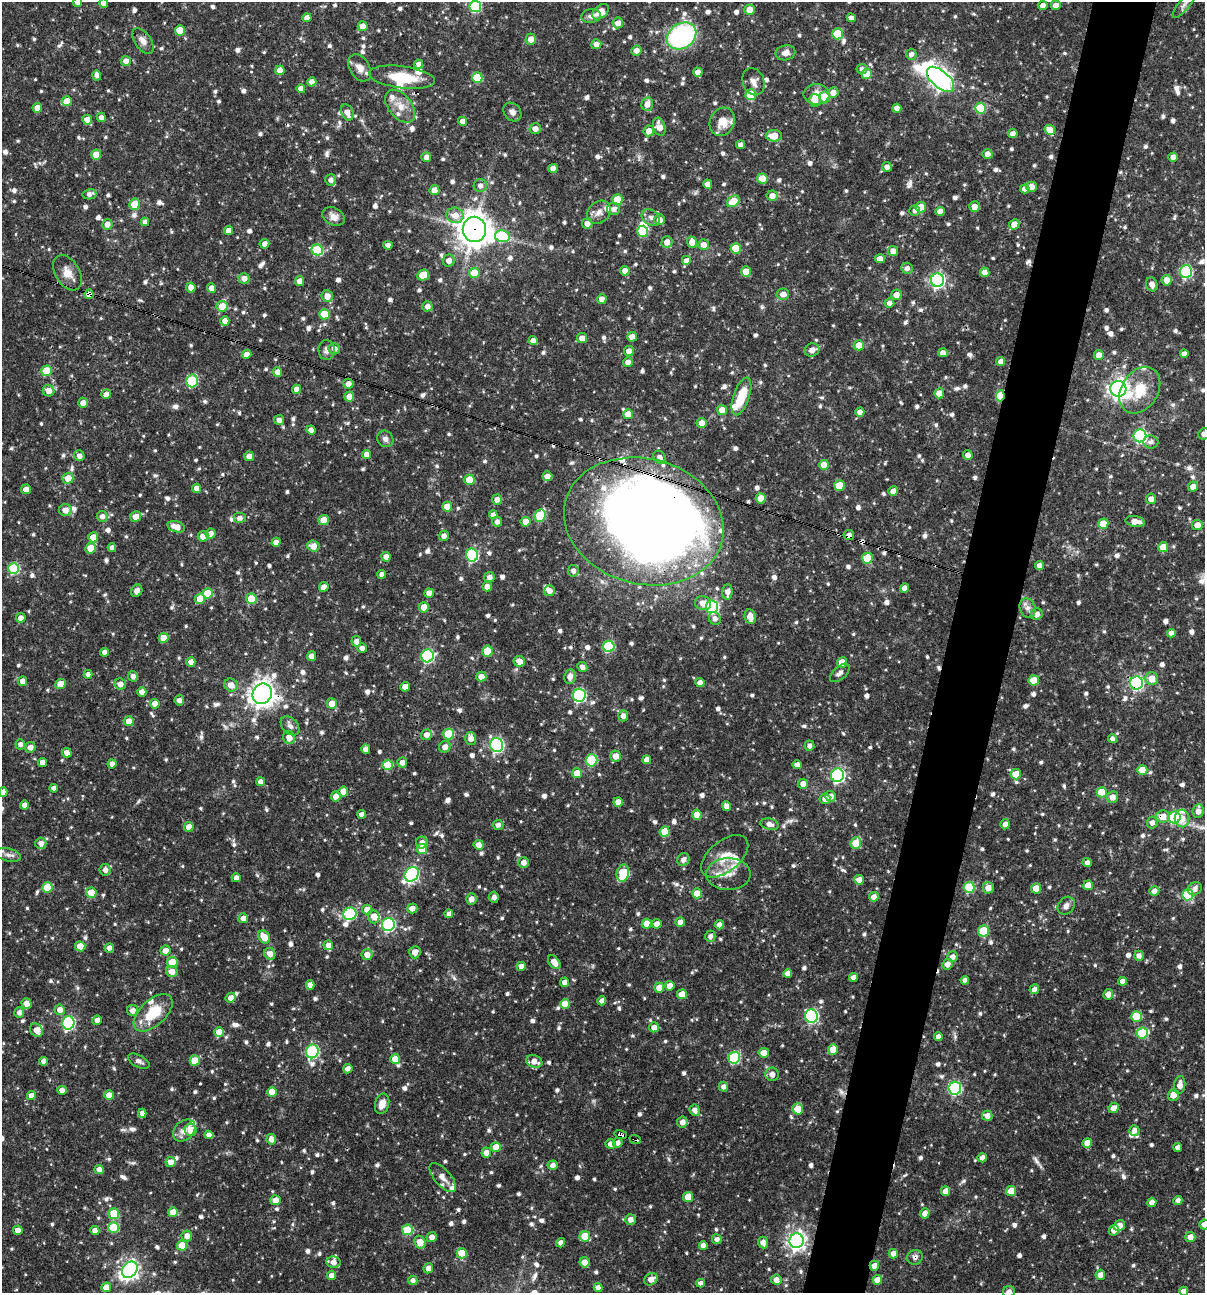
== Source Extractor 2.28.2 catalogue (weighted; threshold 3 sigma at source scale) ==
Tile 10 of 4 x 4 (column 2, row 3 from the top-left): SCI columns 1453-2655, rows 1293-2583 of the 5187 x 5168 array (HDU 1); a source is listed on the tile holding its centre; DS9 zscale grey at full resolution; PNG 1207 x 1295 px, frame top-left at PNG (2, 2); each listed source drawn as its Kron ellipse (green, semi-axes under 4 px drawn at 4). Shown black and unused: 5% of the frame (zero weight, under 3 of 4 exposures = <1% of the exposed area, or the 3 px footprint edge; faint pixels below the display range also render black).
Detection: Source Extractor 2.28.2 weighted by HDU 2 'WHT'; one run over the whole footprint, this tile lists its part. Background 0.0707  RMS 0.0036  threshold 0.0161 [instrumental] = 3 sigma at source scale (4.5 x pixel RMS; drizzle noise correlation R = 1.50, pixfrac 1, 0.05/0.05 arcsec/px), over >= 5 px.
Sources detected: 1136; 3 inside a brighter object's white glare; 8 cosmic-ray / hot-pixel residue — neither listed nor drawn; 26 inside a brighter listed object's ellipse — not listed separately; of the other 1099, all 500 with FLUX_AUTO >= 1.48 (the completeness limit of this list) listed and drawn (599 fainter detections not listed), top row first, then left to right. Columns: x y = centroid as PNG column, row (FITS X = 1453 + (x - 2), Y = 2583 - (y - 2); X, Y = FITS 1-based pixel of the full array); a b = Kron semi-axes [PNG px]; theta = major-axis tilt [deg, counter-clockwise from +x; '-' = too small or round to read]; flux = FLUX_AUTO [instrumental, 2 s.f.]
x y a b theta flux
78 2 5 4 - 1.9
103 3 4 4 - 2.2
1184 4 16 5 52 1.6
1043 5 5 4 - 1.9
1056 5 5 5 - 2.4
475 6 6 6 - 32
749 10 5 5 - 3.3
601 12 9 6 40 4.1
591 16 10 6 7 1.5
307 18 4 4 - 2.3
851 18 4 4 - 2.1
618 23 5 5 - 2.2
363 26 5 5 - 3.4
180 30 5 5 - 6.7
838 34 5 5 - 13
682 36 16 12 35 59
531 39 5 5 - 2.9
143 41 14 8 -55 2.5
596 44 5 5 - 2.2
636 50 5 5 - 2.2
785 53 10 7 11 2.4
911 54 5 5 - 1.7
126 61 5 5 - 2.5
419 64 4 4 - 1.7
360 68 15 10 -59 2.9
862 69 5 5 - 1.5
280 70 5 4 - 3.5
698 72 4 4 - 2.3
867 74 5 5 - 7.3
97 75 5 4 - 1.6
402 77 33 11 -7 13
477 78 5 5 - 13
941 79 16 8 -41 200
312 82 4 4 - 2.1
754 82 14 10 -70 2.6
301 89 4 4 - 2.3
833 93 5 5 - 2.5
817 94 13 10 0 3.9
751 95 5 5 - 12
825 97 5 5 - 11
67 101 5 5 - 4.5
815 101 6 6 - 4.1
647 104 7 5 72 2.7
400 106 19 11 -51 5.2
37 108 5 4 - 3.6
897 108 4 4 - 2.5
981 108 5 5 - 17
347 112 8 6 -65 2.9
512 112 10 8 -49 1.9
101 117 4 4 - 1.6
87 120 5 5 - 3.5
463 121 4 4 - 2.4
722 122 14 12 64 5.6
659 127 9 6 -72 3.3
535 129 5 5 - 2.3
1050 130 5 5 - 5.4
649 131 5 5 - 3
1013 134 4 4 - 2
774 136 8 6 1 4.7
741 145 4 4 - 1.9
987 154 5 5 - 2.2
96 155 5 5 - 6.4
426 157 5 4 - 1.8
1173 157 4 4 - 2.6
887 167 5 5 - 1.8
553 168 5 4 - 2.4
762 179 5 5 - 5.9
331 180 5 5 - 1.5
708 184 4 4 - 2.8
480 186 6 6 - 1.9
1031 187 5 5 - 2.9
1025 189 5 4 - 2.5
434 190 5 5 - 3.4
89 194 7 5 11 1.5
772 196 5 5 - 2.7
617 200 5 5 - 7.9
733 201 7 5 35 7.3
134 204 5 5 - 6.6
921 207 5 5 - 8.4
974 207 5 5 - 2.7
614 209 6 6 - 1.9
915 211 5 5 - 1.5
940 211 5 4 - 2.4
599 212 13 10 42 2.6
455 215 8 8 - 3.9
334 217 12 8 -29 2.4
651 217 10 7 -34 1.7
660 220 5 5 - 2.3
145 222 4 4 - 1.6
587 223 5 5 - 2.7
107 224 5 5 - 2.3
1014 224 5 5 - 3.6
474 229 13 11 -81 540
229 231 4 4 - 3
643 231 5 5 - 18
502 236 7 6 - 25
667 242 6 5 - 3
692 242 5 5 - 3.6
264 244 5 4 - 2.1
388 245 4 4 - 2.2
704 245 5 5 - 2.6
736 248 5 5 - 9.6
317 250 6 5 - 19
893 251 5 5 - 2.7
880 259 5 4 - 2.7
449 261 6 6 - 2.5
686 261 5 5 - 2.6
907 268 6 5 - 1.7
625 271 5 4 - 2.5
746 272 5 5 - 5.1
985 272 5 4 - 2.4
1186 272 6 6 - 38
67 273 19 12 -59 4.4
474 273 5 5 - 8.2
423 275 6 5 - 8.5
244 278 5 5 - 2.5
937 280 7 6 - 84
1167 280 5 5 - 3.5
300 281 5 4 - 2.5
1152 284 7 5 -68 2
191 287 5 4 - 2.6
211 288 4 4 - 2.9
89 294 4 4 - 2.3
783 294 6 5 - 2.6
896 295 5 5 - 3
327 296 6 5 - 3.2
602 299 5 4 - 2.5
889 303 5 4 - 1.7
222 306 5 5 - 6.8
427 306 5 5 - 2.3
324 314 5 5 - 10
225 321 5 4 - 2.4
632 337 5 5 - 2.6
582 338 5 5 - 2.6
533 341 4 4 - 2.3
859 345 5 5 - 5.1
334 349 6 5 - 2.2
327 350 10 8 -89 1.7
812 350 7 6 - 2.8
629 351 5 5 - 2.8
943 353 5 4 - 2.2
247 354 5 4 - 2.1
1184 354 4 4 - 2.1
1099 355 5 4 - 3.2
1001 361 4 4 - 2.1
628 362 5 4 - 2.2
46 371 5 5 - 11
277 372 5 4 - 3.4
192 381 6 5 - 27
348 384 5 5 - 2.5
296 389 4 4 - 2.1
1118 389 8 8 - 190
1140 390 25 18 57 12
49 391 6 5 - 2.7
939 393 5 5 - 5.1
106 394 5 4 - 2.5
741 396 20 8 71 10
1000 396 5 4 - 17
349 397 5 5 - 3.5
83 403 5 5 - 2.4
722 410 5 5 - 3.5
860 412 4 4 - 2.4
628 414 5 5 - 5.3
279 420 5 5 - 1.9
701 423 5 5 - 2.9
311 430 4 4 - 2.3
1204 434 6 5 - 2.3
1140 436 6 6 - 62
385 439 8 7 - 1.6
1151 442 7 6 - 1.5
366 454 4 4 - 2.5
968 455 4 4 - 2.3
79 456 5 5 - 1.8
249 456 5 5 - 2.4
660 457 7 5 -54 1.8
824 465 5 5 - 5.7
547 476 5 5 - 2.4
68 478 5 5 - 4.7
470 480 5 5 - 8.1
839 485 5 5 - 8
1193 486 5 5 - 2.7
196 488 5 4 - 2.7
26 489 5 4 - 2.5
893 491 5 4 - 2.3
761 498 5 5 - 5.6
497 499 5 5 - 2.1
1151 499 5 5 - 2.1
447 507 5 5 - 5.4
65 510 6 6 - 2.8
493 515 4 4 - 2
102 516 5 5 - 1.8
540 516 6 5 - 17
136 517 5 5 - 3
240 518 6 5 - 1.6
324 520 5 5 - 4
644 521 81 62 -15 590
1135 521 10 5 -8 3.1
497 522 5 5 - 1.9
526 522 5 5 - 3.7
1103 524 5 5 - 6.1
1197 525 5 5 - 3.4
176 527 9 5 -16 4.2
211 534 5 5 - 2
849 535 5 5 - 1.8
203 536 5 5 - 2.7
444 536 5 5 - 1.7
93 537 5 5 - 6
276 542 4 4 - 2.3
313 546 6 5 - 3.2
1163 547 5 5 - 5.6
91 548 6 5 - 6.3
112 548 4 4 - 1.9
472 555 6 6 - 37
386 557 4 4 - 2.8
867 558 5 5 - 10
1040 565 4 4 - 2.1
14 568 5 5 - 27
573 571 6 5 - 1.7
382 574 4 4 - 1.6
489 577 5 5 - 1.9
324 587 5 4 - 2.2
487 587 5 5 - 2.2
904 588 4 4 - 2.2
137 591 6 5 - 1.7
550 591 5 5 - 2.2
727 592 8 5 87 2.3
207 593 5 5 - 8.4
429 593 5 4 - 2.7
200 599 5 5 - 4.9
251 599 5 5 - 8.2
703 603 8 7 - 3.4
424 607 5 5 - 4.8
712 607 6 6 - 54
1028 608 10 7 -70 2
1037 614 6 5 - 2.5
750 616 7 5 -79 3.1
21 618 5 5 - 2.2
715 619 7 5 -63 1.7
1171 633 4 4 - 2.2
164 638 5 5 - 5.7
356 641 5 5 - 1.8
609 646 5 5 - 25
362 648 5 5 - 1.7
487 651 5 5 - 11
104 652 4 4 - 1.7
312 656 5 4 - 2.5
427 656 6 6 - 50
519 661 6 5 - 3.1
191 662 4 4 - 2.3
842 662 5 5 - 5.6
582 667 5 4 - 1.7
840 673 12 6 41 1.8
88 674 4 4 - 1.6
133 676 5 5 - 1.7
570 676 7 5 81 2.4
481 677 5 5 - 2.9
1152 679 6 6 - 4.6
1034 680 5 5 - 7.9
22 681 4 4 - 2.6
700 683 4 4 - 2.2
1136 683 6 6 - 69
60 684 5 5 - 5.3
120 684 6 5 - 2.5
231 685 7 6 - 3
405 687 5 4 - 3.2
142 692 4 4 - 2.9
262 694 10 9 - 320
579 695 6 6 - 47
179 700 5 5 - 1.7
155 704 5 5 - 3
332 704 5 5 - 4.3
623 716 5 5 - 2
129 721 5 5 - 3.7
290 726 11 7 -46 1.6
448 734 5 5 - 15
426 735 5 5 - 2.4
289 738 6 6 - 2.8
471 738 6 5 - 2.6
1112 739 5 4 - 1.5
20 744 5 4 - 1.6
497 745 7 6 - 62
809 746 5 5 - 1.5
30 747 5 5 - 2.2
445 747 6 5 - 2.5
366 749 5 4 - 2.5
67 753 5 4 - 2.4
616 756 5 5 - 3.3
591 760 6 6 - 24
647 760 4 4 - 2.7
43 762 4 4 - 2.3
402 762 5 5 - 2.2
112 764 4 4 - 2.1
388 765 5 5 - 9.2
797 765 4 4 - 2
1142 770 5 5 - 5.6
577 773 5 5 - 4.5
1016 774 5 5 - 5.8
837 775 7 6 - 67
261 782 4 4 - 1.9
803 784 5 4 - 2.6
54 788 4 4 - 2.1
343 791 5 5 - 4
3 792 4 4 - 2
1102 792 5 5 - 10
336 796 5 5 - 2.6
830 796 5 5 - 2.7
1113 797 6 5 - 2.9
825 799 5 5 - 2.2
618 802 4 4 - 2.7
25 805 4 4 - 2.2
726 806 5 4 - 2.6
1198 811 7 5 83 2.7
362 814 4 4 - 2
697 815 5 5 - 4.4
1163 816 7 6 - 4.1
1175 817 6 6 - 33
1182 818 9 7 -88 4.4
1152 823 6 5 - 1.7
769 824 9 5 -11 2.3
1005 824 5 4 - 2.3
498 825 5 5 - 1.6
189 827 5 4 - 3.9
665 832 5 5 - 8
41 843 5 5 - 2.6
422 843 6 5 - 2.3
856 843 6 5 - 8.3
479 845 5 5 - 2.7
422 849 5 5 - 7.3
8 855 12 6 -13 1.6
725 856 28 15 39 7.1
683 860 7 5 58 1.9
524 862 5 5 - 2.4
1087 863 4 4 - 1.5
105 870 6 5 - 1.9
623 873 9 6 79 13
412 874 8 6 52 68
728 874 22 16 1 5.9
236 878 4 4 - 1.9
859 880 5 5 - 2.6
1088 885 5 5 - 4.3
47 887 5 5 - 10
969 887 5 5 - 20
988 888 6 5 - 3.5
1036 888 5 5 - 6.2
1195 889 7 6 - 1.9
1154 891 5 5 - 1.9
91 893 5 5 - 6.3
697 893 5 5 - 4.9
1188 895 5 5 - 22
494 897 5 4 - 1.5
874 897 5 4 - 2.1
471 899 5 5 - 2
1066 906 10 8 52 1.9
412 908 5 5 - 2.3
367 910 5 5 - 3.4
350 914 6 6 - 34
449 914 4 4 - 1.5
374 916 7 5 -70 3
243 918 5 5 - 2.2
680 922 5 4 - 2.3
647 924 5 5 - 4.7
657 924 5 4 - 2.6
388 925 6 6 - 49
719 925 4 4 - 2.2
983 931 5 5 - 15
710 936 6 5 - 1.6
264 937 7 5 -53 5.4
328 945 5 5 - 2.5
80 946 5 5 - 5.5
109 948 5 4 - 1.6
165 950 5 5 - 2.6
415 952 6 5 - 2.7
270 954 6 5 - 3
367 955 5 5 - 3.1
1139 956 5 5 - 1.7
952 957 5 5 - 2.2
172 962 5 5 - 6.2
554 962 8 5 -50 3.4
947 964 5 5 - 2.3
521 966 4 4 - 2.3
172 972 6 5 - 3.6
788 974 4 4 - 2.4
853 977 4 4 - 2.1
965 980 4 4 - 1.5
1123 981 4 4 - 2.2
565 982 4 4 - 2.3
310 985 4 4 - 2.3
670 986 5 4 - 3.7
659 988 5 5 - 4.4
1034 989 5 4 - 1.8
682 994 5 5 - 5.6
1108 994 5 5 - 2.4
231 998 5 4 - 2.6
602 1001 4 4 - 1.8
26 1003 5 5 - 2.8
565 1004 5 5 - 6.4
60 1010 5 5 - 2.8
133 1011 5 5 - 2.1
19 1012 5 5 - 1.6
153 1013 24 12 43 13
811 1016 7 6 - 53
1136 1017 5 5 - 9.4
97 1020 4 4 - 2.1
68 1023 7 6 - 54
654 1027 5 5 - 2.5
36 1030 7 6 - 3.3
219 1032 5 5 - 4
1142 1033 5 5 - 19
938 1037 4 4 - 1.9
833 1049 5 5 - 5.6
312 1051 7 6 - 41
764 1053 5 5 - 2.8
734 1058 6 5 - 34
395 1059 5 5 - 5.1
195 1060 5 5 - 6.6
44 1061 4 4 - 2
139 1061 12 6 -28 1.6
534 1061 8 6 -21 2.9
348 1069 5 4 - 1.9
772 1074 7 6 - 2
1180 1085 9 5 84 2.8
723 1087 5 4 - 1.5
955 1088 6 6 - 48
62 1090 4 4 - 2.5
272 1092 5 5 - 5.7
31 1095 4 4 - 2.4
109 1095 5 4 - 4.4
1173 1095 6 5 - 3.3
382 1104 10 7 73 3.2
1114 1108 5 5 - 2.4
798 1109 6 5 - 6.8
695 1110 5 5 - 1.9
142 1113 4 4 - 2.3
987 1116 5 5 - 2.6
682 1122 5 5 - 2.4
184 1130 12 9 43 2.8
191 1130 6 6 - 4.3
1134 1130 5 5 - 1.8
209 1135 4 4 - 2.2
621 1135 6 3 -18 6.4
271 1139 5 5 - 2.5
635 1139 6 3 -20 2.5
618 1143 5 4 - 1.8
1087 1143 5 5 - 4.3
610 1144 5 5 - 2.1
496 1147 5 5 - 5.5
1178 1147 4 4 - 2
486 1153 5 5 - 2.5
982 1158 4 4 - 2.8
170 1162 5 5 - 3.1
553 1165 5 4 - 1.8
99 1169 4 4 - 2.2
443 1177 18 8 -48 2.6
945 1191 5 4 - 2.2
1011 1191 5 5 - 4.8
688 1197 5 5 - 5.7
275 1200 5 5 - 3.3
1178 1200 4 4 - 1.8
1152 1202 4 4 - 2.6
173 1212 5 5 - 4.5
925 1213 5 4 - 2.3
114 1214 5 5 - 13
630 1219 5 5 - 2.3
1204 1224 5 5 - 2.2
1119 1226 6 5 - 3.4
113 1228 5 5 - 15
18 1230 4 4 - 2.9
95 1230 5 4 - 2.1
407 1230 5 5 - 14
1114 1230 5 5 - 3
187 1236 5 5 - 2.6
585 1236 5 5 - 9.2
432 1237 5 5 - 2.2
1190 1237 5 5 - 3.1
717 1239 5 5 - 1.6
797 1241 7 7 - 170
420 1242 6 5 - 4.8
763 1242 6 5 - 2.4
561 1243 5 4 - 1.6
703 1245 4 4 - 2.3
182 1246 5 5 - 9
462 1253 5 5 - 8.3
893 1254 5 4 - 2.3
915 1257 8 7 - 1.6
333 1262 7 5 -10 2.7
584 1262 5 5 - 3.5
874 1266 5 5 - 2.8
428 1268 5 4 - 2.7
130 1270 9 7 50 160
332 1275 5 4 - 3.4
1100 1275 5 5 - 2.7
651 1279 7 5 32 2.8
413 1280 4 4 - 1.7
776 1280 5 5 - 2.5
877 1280 5 4 - 3.7
701 1283 4 4 - 2
106 1287 5 5 - 4.2
598 1287 4 4 - 2.2
1184 1291 4 4 - 2.5
1009 1292 6 6 - 2.3
Overlapping masked pixels (flux is a lower limit): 15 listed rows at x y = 941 79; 1050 130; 474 229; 89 294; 1000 396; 644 521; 849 535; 1136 683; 262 694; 1163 816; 856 843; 621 1135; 635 1139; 915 1257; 874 1266
Isophote crosses this tile's border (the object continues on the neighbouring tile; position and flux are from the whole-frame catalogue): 9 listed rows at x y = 78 2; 103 3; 1184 4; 475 6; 1204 434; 3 792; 1204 1224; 1184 1291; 1009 1292